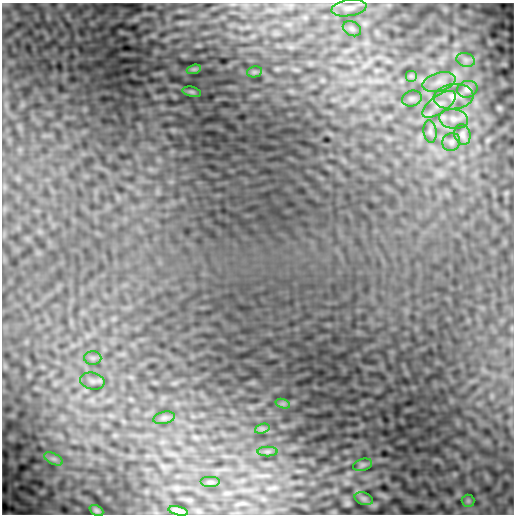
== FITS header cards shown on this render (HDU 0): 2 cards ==
NAXIS1  =                  512
NAXIS2  =                  512

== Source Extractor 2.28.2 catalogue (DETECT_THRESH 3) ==
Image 512 x 512 px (HDU 0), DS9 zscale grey, 1 PNG px = 1 image px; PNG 516 x 516 px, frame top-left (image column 1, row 512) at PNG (2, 3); each listed source drawn as its Kron ellipse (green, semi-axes under 4 px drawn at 4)
Background 0.00276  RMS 0.0074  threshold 0.0221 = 3 sigma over >= 5 px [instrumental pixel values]
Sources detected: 29; all 29 listed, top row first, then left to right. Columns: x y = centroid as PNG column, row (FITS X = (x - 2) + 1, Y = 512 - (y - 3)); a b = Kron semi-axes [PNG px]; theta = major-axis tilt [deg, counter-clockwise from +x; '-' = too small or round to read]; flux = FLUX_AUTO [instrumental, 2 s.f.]
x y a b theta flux
349 8 18 8 9 3.4
352 29 10 7 -28 1.4
466 60 9 7 -15 2
194 69 7 4 18 0.93
254 72 8 5 11 0.91
411 76 6 6 - 0.95
439 82 17 9 15 5.1
467 89 10 8 14 2
192 92 9 5 -13 0.94
454 97 20 12 6 6.2
412 99 10 8 15 1.7
439 104 19 8 36 5.4
454 119 14 10 -9 3.9
430 132 11 6 -83 1.7
462 135 10 8 -73 1.9
451 142 9 8 - 1.9
93 358 8 7 - 1.4
92 381 12 8 -12 2.3
283 404 7 4 -18 1.1
164 418 11 6 13 1.4
262 429 7 4 18 1.2
268 452 10 5 0 1.4
54 459 10 5 -26 1.5
363 465 10 6 17 1.1
210 482 10 5 0 1.2
364 499 9 6 -18 1.1
468 501 6 6 - 0.87
96 511 7 5 -25 1.1
178 511 10 4 -12 2